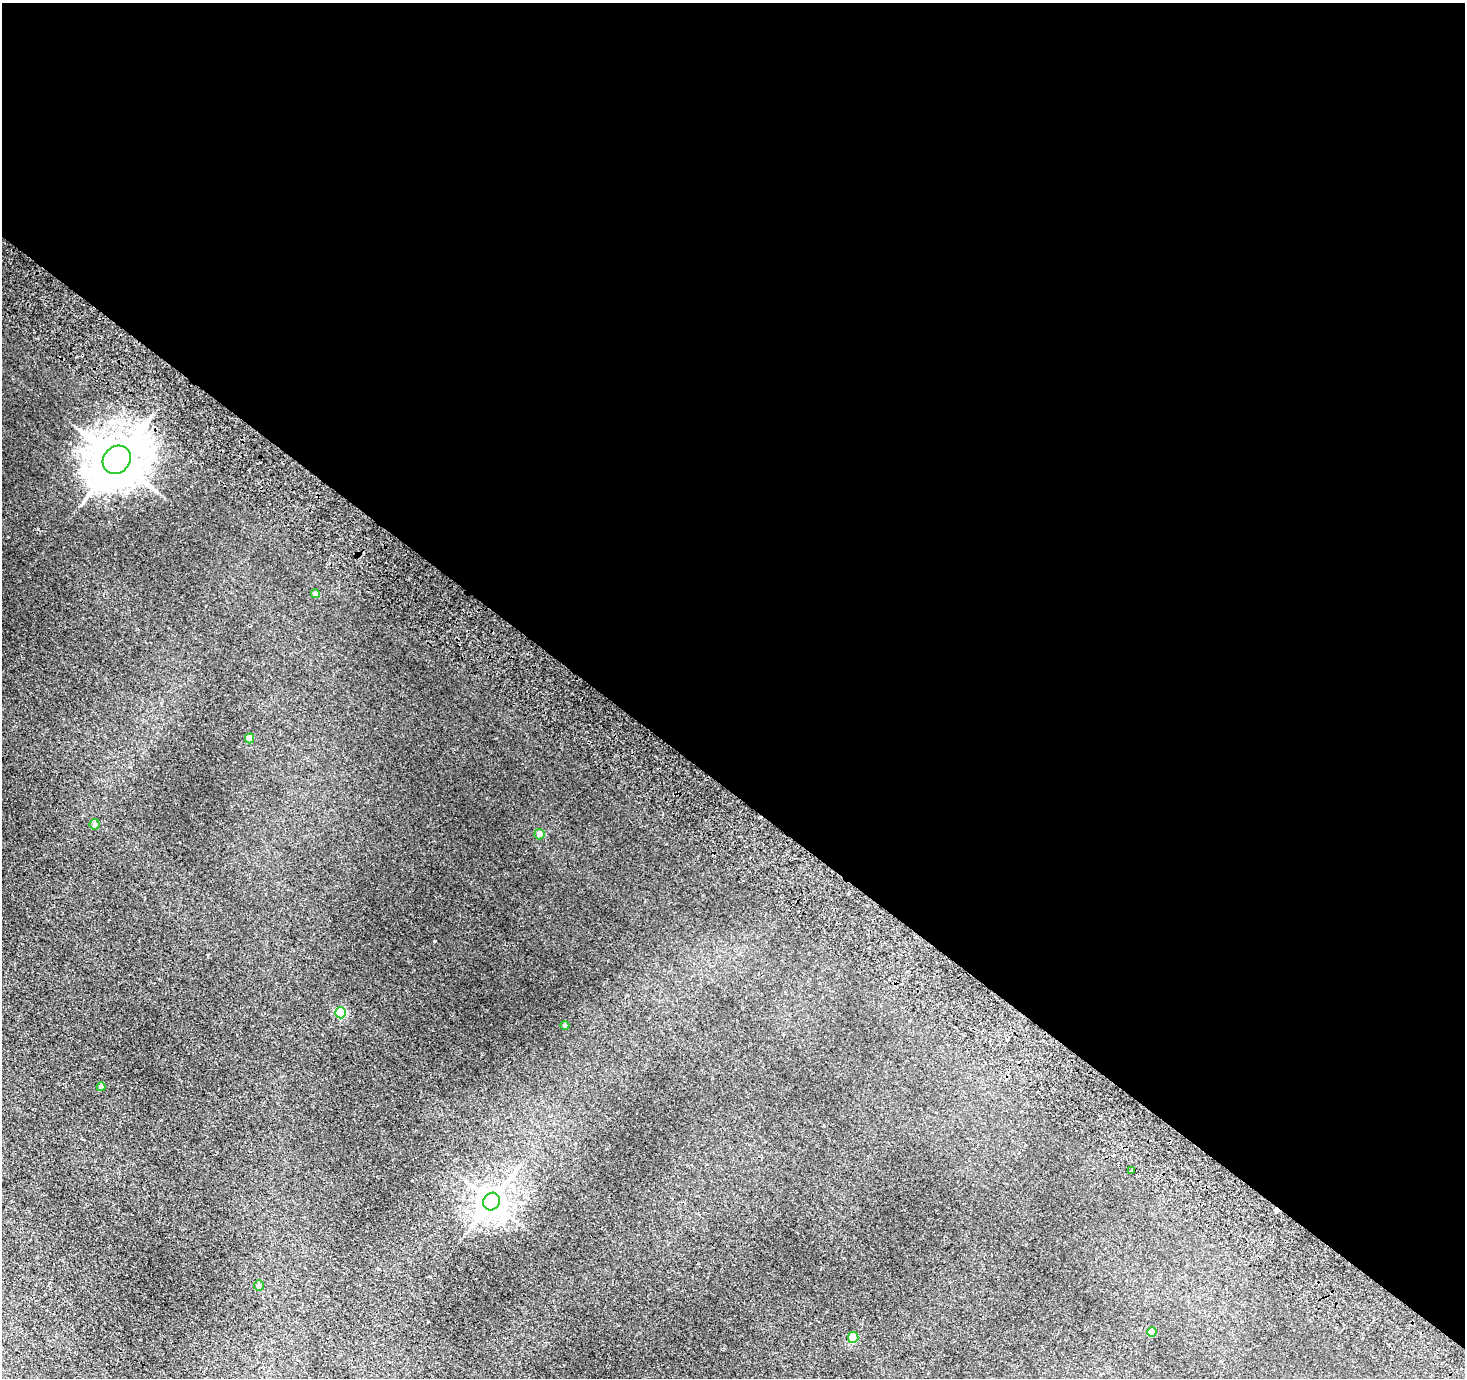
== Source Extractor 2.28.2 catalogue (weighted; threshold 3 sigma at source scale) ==
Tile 3 of 4 x 4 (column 3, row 1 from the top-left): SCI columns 3055-4517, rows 4506-5881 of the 6109 x 6117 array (HDU 1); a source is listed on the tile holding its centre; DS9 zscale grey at full resolution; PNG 1467 x 1380 px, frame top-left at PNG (2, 3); each listed source drawn as its Kron ellipse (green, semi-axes under 4 px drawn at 4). Shown black and unused: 58% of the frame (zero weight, under 2 of 3 exposures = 6% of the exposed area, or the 3 px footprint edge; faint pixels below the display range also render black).
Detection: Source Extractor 2.28.2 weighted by HDU 2 'WHT'; one run over the whole footprint, this tile lists its part. Background 0.00667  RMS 0.004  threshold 0.0181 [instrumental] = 3 sigma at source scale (4.5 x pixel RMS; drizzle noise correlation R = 1.50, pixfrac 1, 0.05/0.05 arcsec/px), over >= 5 px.
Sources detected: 15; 2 cosmic-ray / hot-pixel residue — neither listed nor drawn; the other 13 listed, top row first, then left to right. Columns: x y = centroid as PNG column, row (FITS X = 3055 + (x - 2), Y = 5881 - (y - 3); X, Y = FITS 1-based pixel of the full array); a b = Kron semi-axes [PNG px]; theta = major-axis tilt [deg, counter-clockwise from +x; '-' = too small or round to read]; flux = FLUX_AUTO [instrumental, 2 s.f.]
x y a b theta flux
117 460 15 13 45 1800
315 594 4 4 - 2
250 738 5 4 - 6.5
95 824 5 5 - 1.5
539 834 5 5 - 2.8
341 1013 5 5 - 36
565 1025 4 4 - 1
101 1087 4 4 - 2.1
1132 1170 3 3 - 0.89
491 1201 9 8 - 560
259 1286 5 5 - 1
1152 1332 4 4 - 4.8
853 1337 5 5 - 19
Overlapping masked pixels (flux is a lower limit): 1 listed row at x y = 117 460